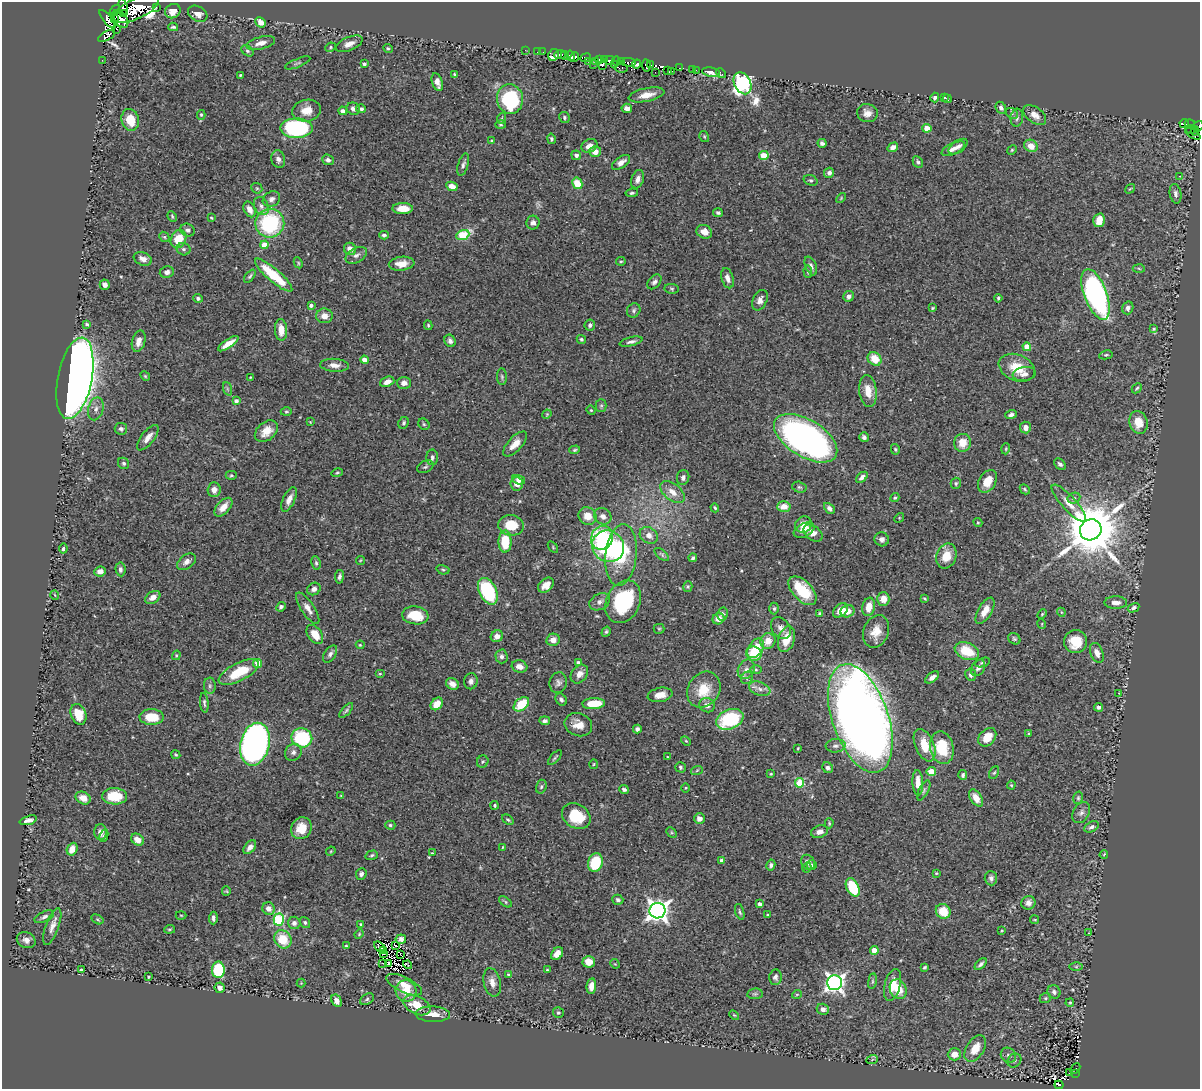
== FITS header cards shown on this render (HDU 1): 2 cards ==
NAXIS1  =                 1198
NAXIS2  =                 1087

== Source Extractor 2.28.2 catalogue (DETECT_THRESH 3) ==
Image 1198 x 1087 px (HDU 1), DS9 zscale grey, 1 PNG px = 1 image px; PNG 1202 x 1091 px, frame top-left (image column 1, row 1087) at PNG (2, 2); each listed source drawn as its Kron ellipse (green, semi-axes under 4 px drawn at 4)
Background 0.936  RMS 0.031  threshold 0.0915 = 3 sigma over >= 5 px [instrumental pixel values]
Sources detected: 498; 12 with non-positive FLUX_AUTO (blend fragments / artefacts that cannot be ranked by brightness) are neither listed nor drawn; the other 486 listed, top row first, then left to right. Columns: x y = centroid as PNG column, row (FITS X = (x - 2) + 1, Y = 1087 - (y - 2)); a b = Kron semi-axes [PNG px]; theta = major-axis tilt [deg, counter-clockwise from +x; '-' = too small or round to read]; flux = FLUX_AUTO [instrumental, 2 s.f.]
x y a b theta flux
123 7 9 4 -75 180
156 7 2 2 - 6.9
136 9 24 10 25 1900
115 11 6 4 55 92
173 11 8 7 - 18
123 13 2 2 - 3800
198 14 10 7 -30 15
107 19 11 4 -51 120
115 19 2 2 - 120
120 19 10 6 -52 280
261 22 5 4 - 18
173 27 5 3 - 3.6
117 29 3 2 - 22
107 36 9 4 28 150
261 43 15 6 15 16
349 44 14 6 23 14
330 47 5 4 - 2.8
388 48 5 4 - 2.6
525 50 2 2 - 6.3
247 51 7 5 -40 4.1
537 52 2 2 - 4.2
543 52 2 2 - 9.7
554 55 6 5 - 47
560 55 5 3 - 42
565 56 4 3 - 21
571 56 5 4 - 130
574 57 5 3 - 150
585 58 5 3 - 290
599 59 3 2 - 17
102 60 2 2 - 1.4
604 60 3 3 - 76
588 61 2 2 - 8.2
596 61 3 2 - 38
610 61 5 4 - 310
617 61 4 2 - 30
621 62 3 3 - 95
629 62 7 3 -4 38
298 63 13 3 22 3.9
364 64 4 3 - 3.8
614 64 3 2 - 15
637 64 5 3 - 64
593 65 4 2 - 15
602 65 4 3 - 13
646 65 6 3 -84 9.5
650 65 3 3 - 13
621 68 7 3 -5 29
679 68 3 2 - 4.6
692 69 2 2 - 8.8
667 70 3 3 - 12
696 70 2 2 - 8.3
672 71 2 2 - 16
655 72 2 2 - 25
711 72 9 4 -9 12
721 73 5 3 - 8.9
240 75 3 2 - 2.3
455 75 4 3 - 3.5
437 82 9 5 -72 13
743 83 11 8 -64 610
646 95 18 6 11 21
935 98 5 4 - 5.3
944 98 3 2 - 1.3
510 99 15 13 -83 160
947 99 4 3 - 1.4
627 108 5 4 - 10
1001 108 6 5 - 5.7
353 109 7 6 - 7.9
361 109 5 4 - 5.1
306 111 14 11 9 29
343 111 4 4 - 7.4
867 113 10 9 - 15
1012 113 7 5 -33 2.9
201 115 5 4 - 2.6
1035 115 13 7 -36 14
564 117 6 5 - 3.3
502 118 6 3 72 2.7
1017 118 9 6 85 5.7
130 120 11 8 -74 44
1184 123 5 4 - 67
1190 124 5 2 - 30
501 125 5 4 - 2.3
1199 126 5 2 - 16
296 128 16 9 0 310
927 128 4 4 - 40
1191 130 4 3 - 13
1195 131 4 3 - 74
1193 134 9 3 -32 99
704 136 6 4 -56 2.7
551 139 5 4 - 3.3
492 141 4 3 - 2.4
822 143 4 4 - 5.4
589 146 8 6 28 14
958 146 10 6 34 8.7
1031 146 7 6 - 22
893 147 5 4 - 11
953 149 13 5 24 12
1012 150 5 4 - 2.5
595 152 6 5 - 19
576 155 5 4 - 6.5
764 156 5 4 - 50
278 159 9 6 -77 9.4
328 160 6 5 - 6
621 162 10 5 36 12
918 162 6 5 - 4.1
463 165 11 5 74 6.5
829 173 5 5 - 7.5
1180 176 3 2 - 1.6
638 179 9 6 70 11
811 180 7 5 -19 3.6
577 183 6 5 - 43
452 186 6 4 -26 19
257 188 6 5 - 3
1130 189 5 3 - 1.7
632 193 6 4 8 3.5
1175 194 10 6 -80 7.4
841 198 6 3 47 2
271 199 9 7 30 8.9
261 206 9 7 -64 8.6
403 208 10 5 0 28
250 209 8 5 -63 16
718 213 5 4 - 4.3
172 216 5 3 - 2.5
211 218 3 2 - 1.8
1099 220 7 5 76 26
270 223 14 14 - 190
533 223 7 6 - 7.8
187 230 7 6 - 5.9
704 232 8 6 -26 17
384 235 5 4 - 5.5
463 235 6 5 - 110
164 237 5 4 - 3
178 239 9 7 63 43
265 245 4 4 - 34
184 249 7 6 - 5
350 249 6 5 - 13
356 255 11 7 28 8.7
143 259 9 6 -21 11
621 261 5 3 - 2.4
298 263 6 4 -63 2.5
402 264 13 7 6 20
811 266 10 5 -68 7.6
1139 268 6 4 -4 2.5
167 272 7 6 - 9.7
808 272 6 4 -87 3.5
274 275 24 6 -41 92
250 276 8 4 52 3.8
727 278 10 6 -74 11
654 282 8 5 48 6.5
105 285 5 5 - 11
672 289 7 5 -7 3.6
1096 294 27 11 -69 590
849 296 5 5 - 8.6
198 298 5 4 - 4.6
998 298 4 3 - 2.8
760 300 11 7 65 11
311 305 4 4 - 6.2
933 308 4 2 - 2.3
1128 308 6 5 - 8.4
634 310 7 6 - 5.1
324 316 8 7 - 16
87 324 4 3 - 4.5
428 325 5 3 - 2.8
590 325 5 5 - 5.2
1154 329 4 4 - 3.1
281 330 11 6 -88 25
581 339 5 4 - 3.5
139 341 11 6 76 15
450 341 6 5 - 7.9
631 342 11 4 14 6.7
228 344 12 4 34 22
1027 347 4 4 - 37
1106 355 7 4 8 3.3
875 359 7 6 - 38
364 360 4 4 - 20
335 365 14 6 -4 14
1017 368 19 13 -22 44
1024 374 12 7 8 10
145 376 5 4 - 2.6
250 377 3 2 - 1.3
502 377 8 5 -87 3.7
75 378 41 17 79 3700
387 382 7 5 22 13
404 383 7 6 - 11
1137 388 6 4 45 3.2
228 389 7 4 -70 3.8
868 391 16 8 -83 29
236 401 4 4 - 7.5
601 406 6 5 - 3.7
96 409 11 7 75 10
591 410 5 4 - 2.3
286 412 5 4 - 2.8
547 414 5 4 - 2
1011 415 6 4 18 6.5
310 422 3 3 - 1.4
1138 422 11 9 -72 35
404 423 6 5 - 4
424 424 6 5 - 3.1
1025 427 6 5 - 13
121 429 6 6 - 5.4
266 431 13 9 39 27
864 437 5 4 - 5.8
148 438 15 6 52 16
806 438 35 18 -31 850
963 443 9 8 - 34
515 444 15 7 47 21
895 449 5 4 - 2.9
1006 449 6 3 72 2.2
575 450 5 3 - 3.3
432 457 8 5 -90 5.8
123 463 6 5 - 3.9
1060 464 6 4 -42 6.2
425 467 9 5 25 4.4
337 473 5 4 - 2.6
231 475 6 4 0 3.1
683 477 7 6 - 6.8
862 477 7 4 42 8.7
518 480 7 4 -20 6.7
987 481 12 8 60 31
956 483 6 5 - 3.7
517 484 6 6 - 17
799 487 7 5 -15 3.9
1025 489 5 3 - 3
214 490 7 6 - 12
672 492 14 8 -39 21
895 498 5 4 - 3.1
1074 498 6 5 - 4
289 499 13 6 65 14
1069 503 24 7 -48 23
784 506 7 5 5 23
223 507 11 6 47 21
715 508 4 3 - 2.7
829 508 6 4 -45 7.6
588 516 9 8 - 24
603 516 9 7 -32 11
899 518 5 4 - 2
978 522 5 4 - 2.2
511 525 13 10 -6 48
803 525 8 7 - 28
804 530 11 6 26 18
1091 530 11 10 - 14000
813 533 11 7 -37 18
649 535 10 7 -35 14
602 538 12 11 - 150
882 539 7 7 - 9.2
505 542 11 6 90 63
608 546 16 15 - 250
553 547 6 3 -55 2.1
63 549 5 4 - 4.3
662 554 8 4 -41 4.1
621 555 31 15 84 130
946 556 13 10 68 35
693 558 4 3 - 3.8
360 560 4 3 - 1.6
186 562 10 6 38 11
316 563 7 4 -80 3.9
120 569 7 5 -83 5.9
443 570 6 4 -15 3.2
100 571 6 5 - 12
339 577 7 4 80 5.9
546 585 9 6 40 18
688 587 5 4 - 2.9
314 589 7 6 - 9
488 591 14 8 -63 150
802 591 17 9 -47 91
55 595 5 3 - 1.6
153 597 8 5 31 12
883 599 6 6 - 22
925 599 3 2 - 2.1
600 602 11 8 29 10
623 602 22 16 63 190
1116 602 11 6 -1 14
281 607 5 4 - 5.4
869 607 9 6 79 26
308 608 18 6 -56 15
774 608 6 4 -89 3.6
1134 608 6 4 29 5.4
840 610 8 5 43 20
847 611 7 6 - 18
985 611 14 7 60 23
1061 612 4 3 - 2
820 613 4 3 - 3.7
723 614 6 5 - 4.6
1042 614 5 3 - 2.4
415 615 13 9 -7 52
718 619 6 5 - 18
1042 624 5 3 - 1.6
781 628 12 9 -54 12
659 629 5 5 - 2.2
876 631 17 12 68 29
606 632 5 4 - 3.7
315 634 11 7 -54 28
497 636 6 5 - 13
787 639 13 8 71 36
1014 639 6 5 - 3.4
553 640 6 6 - 14
768 641 8 7 - 27
1076 642 11 11 - 51
360 645 4 3 - 2
756 648 11 7 55 41
967 651 13 8 -24 59
1097 653 10 6 -68 15
330 654 9 5 56 6.6
754 654 8 7 - 56
176 655 5 4 - 2.1
501 656 7 6 - 6.5
983 662 8 4 19 3.4
258 663 4 4 - 33
578 663 4 3 - 9.5
519 666 8 6 -16 13
978 668 9 6 61 6.7
746 669 10 8 61 12
756 670 6 4 -1 2.8
239 672 22 9 27 72
380 674 5 3 - 2.2
579 674 10 7 52 15
971 675 6 5 - 8.1
932 677 8 4 37 8.4
747 678 6 5 - 5.3
471 681 8 6 78 7.3
558 683 10 8 73 8.3
452 684 7 5 -30 16
210 686 8 6 89 5.4
760 689 11 6 -20 11
704 690 19 15 55 51
1119 693 3 3 - 3
660 695 12 7 11 19
561 700 7 5 -56 5.8
204 703 10 4 -84 4.4
437 704 7 5 47 29
521 704 9 6 39 70
594 704 11 5 3 51
707 705 8 7 - 12
1099 707 4 4 - 8.1
346 711 9 4 48 3.9
78 714 10 7 -70 45
152 717 12 8 -1 54
860 718 57 28 -71 3100
730 719 14 9 22 150
545 721 5 4 - 6.4
578 725 14 11 -21 23
637 729 4 4 - 6.4
1029 733 3 2 - 2.3
987 737 10 7 47 32
302 738 10 9 - 160
686 741 6 3 -44 2.3
255 744 22 14 76 1200
925 745 17 9 -66 46
836 746 10 6 5 8.2
798 748 3 2 - 1.7
942 748 16 11 -78 78
293 752 9 8 - 9.2
176 755 5 3 - 2.7
667 757 3 2 - 1.4
555 758 9 3 48 3.2
483 762 6 5 - 3.7
594 764 5 3 - 1.9
680 767 5 5 - 3.9
828 768 6 5 - 6.9
697 770 6 3 20 2.7
931 772 4 4 - 63
994 773 7 4 61 3.3
771 774 3 3 - 1.9
963 775 5 4 - 4.8
799 783 5 4 - 89
918 783 12 5 -88 24
1011 785 4 4 - 2.3
541 787 7 5 73 3.7
686 788 5 3 - 2
624 789 5 4 - 5.2
924 790 11 5 63 4.1
115 796 12 8 -2 65
341 796 3 3 - 1.9
83 798 8 6 -27 15
976 798 9 5 -57 22
1078 798 6 5 - 3.4
494 805 4 4 - 3
1081 813 11 8 60 9.3
576 816 15 12 -33 70
699 819 5 5 - 11
28 820 9 4 17 9.1
508 820 6 4 -39 3.3
829 823 5 4 - 2.6
390 825 5 4 - 3.4
1091 827 8 5 28 6.5
301 828 11 10 - 35
100 832 8 6 -90 11
672 832 6 4 -45 3
819 832 9 6 18 11
104 836 6 4 65 4.7
137 840 7 5 -38 16
250 847 8 5 50 11
503 847 3 2 - 1.7
72 849 6 5 - 24
331 851 5 4 - 2.1
432 853 4 3 - 1.7
372 855 6 4 18 3.3
1104 855 4 2 - 2.6
721 860 3 3 - 4.2
595 862 9 7 73 85
808 863 8 6 -56 9.1
771 865 5 4 - 5.1
812 865 5 4 - 4.1
807 868 5 3 - 2.8
936 873 3 3 - 2.1
361 874 6 5 - 6.3
991 878 7 6 - 7.2
853 887 10 6 -62 81
226 891 5 4 - 2.4
618 900 5 5 - 5.4
505 902 7 4 -37 3.1
1028 903 7 6 - 10
759 904 4 3 - 7.7
269 909 6 6 - 15
657 911 8 7 - 1500
943 911 8 7 - 45
740 912 8 3 -73 3.3
181 915 5 3 - 2
768 915 3 3 - 3.3
44 917 10 5 24 6.1
213 918 6 4 89 5.9
97 919 6 4 -31 2.9
279 920 6 5 - 170
1035 920 4 2 - 1.9
305 922 6 5 - 3.9
294 923 6 6 - 8.1
361 924 4 4 - 3.2
52 926 19 6 70 15
170 929 5 3 - 2.7
1002 930 3 2 - 1.7
1088 933 3 2 - 1.2
359 934 5 3 - 1.9
283 939 9 8 - 55
401 939 5 4 - 6.9
26 940 10 7 -25 12
346 946 4 3 - 3
396 946 2 2 - 0.42
380 947 7 2 -43 2.8
384 951 3 2 - 1.6
874 951 4 4 - 36
383 954 3 2 - 1.1
401 954 3 2 - 1.6
557 954 7 5 49 19
589 962 6 6 - 25
382 963 3 2 - 2
388 964 3 2 - 4
615 964 5 4 - 2
981 964 7 4 43 5.7
408 965 4 2 - 7.1
925 967 4 3 - 2.8
1076 967 6 4 0 3.4
81 970 4 3 - 4.5
218 970 8 6 -90 130
547 970 3 3 - 1.9
508 975 4 3 - 3.3
149 977 3 3 - 2.8
775 977 8 6 84 6.2
872 981 8 4 82 3.5
492 982 14 8 -77 16
301 983 4 4 - 1.8
834 983 7 7 - 910
404 985 19 7 -25 25
892 985 16 8 76 29
591 986 7 4 81 13
220 988 5 5 - 10
898 989 10 8 -65 33
406 991 11 10 - 37
1054 992 7 6 - 6
755 994 8 5 7 4.1
797 994 5 3 - 1.8
1045 998 6 4 20 3.2
367 999 7 5 32 4.1
336 1001 6 5 - 11
1070 1003 4 3 - 2.7
417 1005 14 8 -25 43
823 1009 6 5 - 8.6
558 1013 5 5 - 3.6
433 1014 17 7 -2 26
734 1015 6 3 -44 2
975 1049 15 8 57 38
954 1054 6 6 - 23
1008 1055 8 7 - 7.1
872 1060 6 3 21 2.9
1014 1061 7 6 - 6.1
1075 1068 6 3 46 4.1
1069 1073 2 2 - 1.9
1076 1073 2 2 - 2.9
1059 1085 4 2 - 22
At the frame edge (FLAGS 8, measured only in part): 1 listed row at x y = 1199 126
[12 non-positive-flux detections neither listed nor drawn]